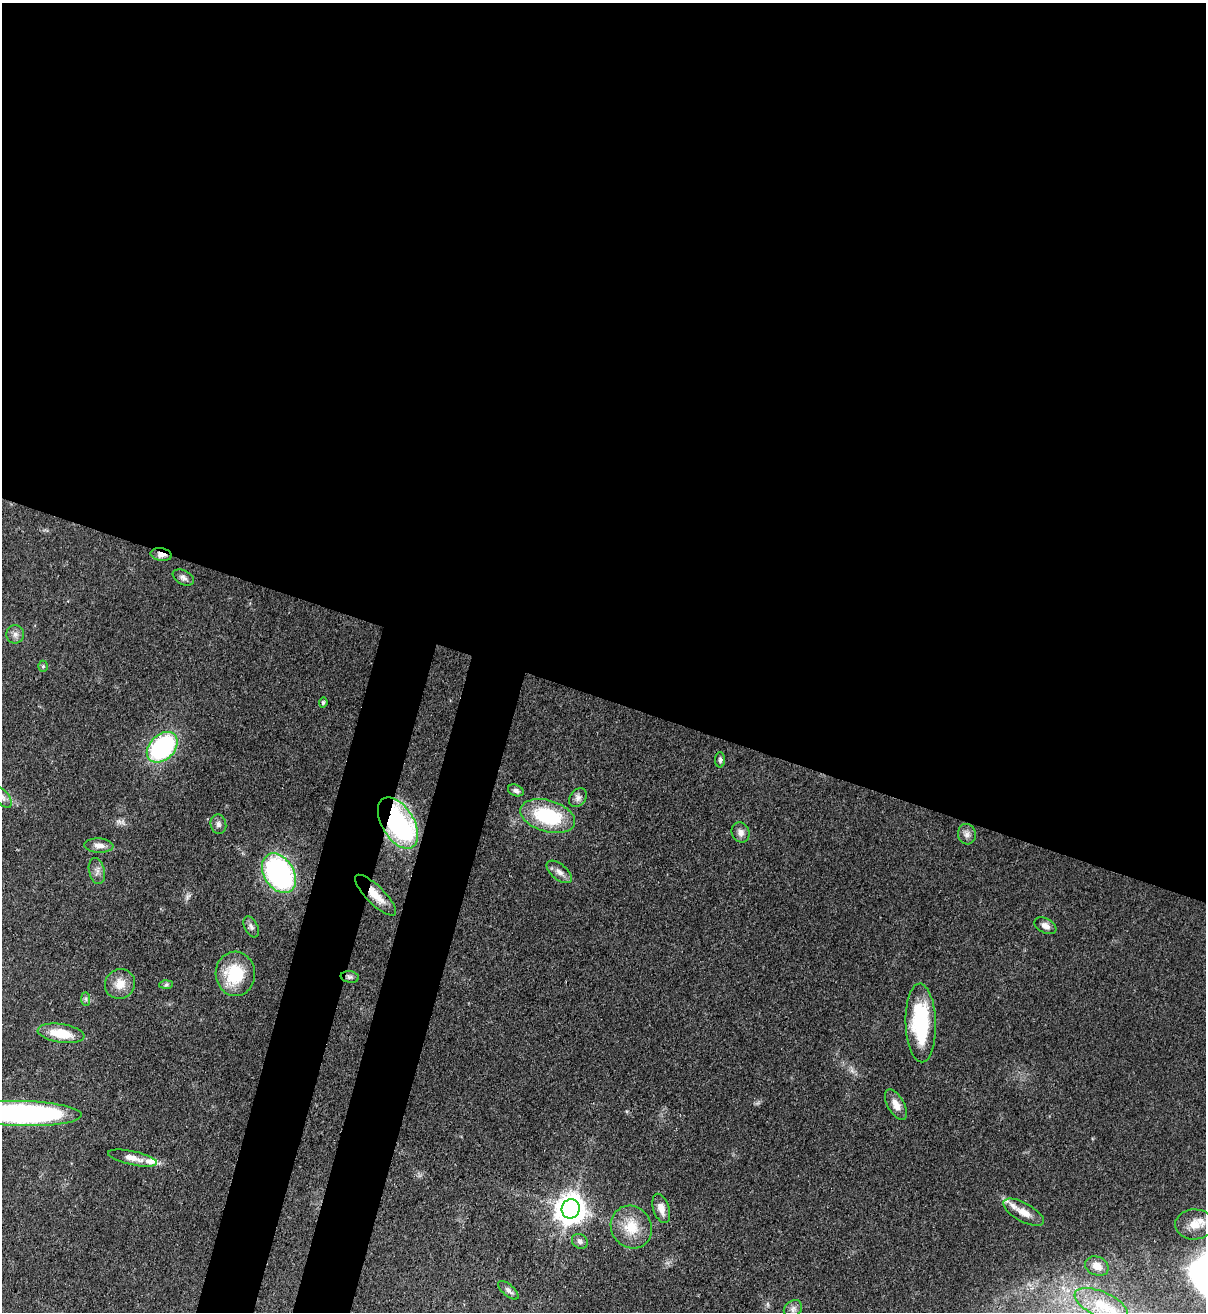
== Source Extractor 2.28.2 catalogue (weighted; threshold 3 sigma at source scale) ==
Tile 3 of 4 x 4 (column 3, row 1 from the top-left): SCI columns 2754-3957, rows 3967-5276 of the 5380 x 5306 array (HDU 1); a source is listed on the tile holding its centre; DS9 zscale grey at full resolution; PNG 1208 x 1314 px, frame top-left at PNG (2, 3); each listed source drawn as its Kron ellipse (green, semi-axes under 4 px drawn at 4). Shown black and unused: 58% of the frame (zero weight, under 3 of 4 exposures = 7% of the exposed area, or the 3 px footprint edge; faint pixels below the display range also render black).
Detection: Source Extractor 2.28.2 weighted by HDU 2 'WHT'; one run over the whole footprint, this tile lists its part. Background 0.0854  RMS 0.004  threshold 0.0178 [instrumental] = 3 sigma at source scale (4.5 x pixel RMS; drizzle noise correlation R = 1.50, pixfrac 1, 0.05/0.05 arcsec/px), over >= 5 px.
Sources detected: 44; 2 inside a brighter listed object's ellipse — not listed separately; the other 42 listed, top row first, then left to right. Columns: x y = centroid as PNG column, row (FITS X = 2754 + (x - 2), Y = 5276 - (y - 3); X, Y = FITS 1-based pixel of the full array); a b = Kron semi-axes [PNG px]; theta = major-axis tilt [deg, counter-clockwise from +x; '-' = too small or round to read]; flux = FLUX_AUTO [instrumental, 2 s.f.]
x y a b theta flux
161 555 11 6 -8 2.5
183 578 11 7 -27 1.6
15 634 9 9 - 1.8
43 666 5 4 - 0.6
323 703 5 4 - 0.69
162 747 18 12 45 58
720 760 7 5 90 0.9
516 790 8 5 -20 1.2
2 797 12 6 -51 1.8
578 798 10 7 51 1.7
548 816 28 15 -16 29
398 823 28 16 -58 79
218 824 10 8 -77 1.5
740 832 10 9 - 2.2
967 834 10 9 - 2
99 846 15 7 -3 2.9
97 871 13 8 -77 2.1
559 872 15 7 -39 2.4
279 873 21 15 -57 81
375 895 27 9 -45 6.7
1045 926 11 7 -26 2.3
251 927 11 6 -64 1.3
235 974 22 20 -87 18
350 977 9 5 -9 1.1
120 984 15 14 - 5.7
166 985 7 4 2 0.77
86 999 7 4 -89 0.81
921 1023 39 15 -88 31
61 1033 23 9 -8 10
896 1105 17 8 -60 3.6
22 1113 59 12 -2 100
132 1158 25 7 -12 4
661 1208 15 8 -72 3.5
571 1209 10 9 - 590
1024 1212 23 9 -28 4.9
1194 1224 19 15 2 6.6
631 1227 22 20 -56 11
580 1241 8 7 - 1.5
1097 1266 12 9 -23 3.6
508 1290 12 5 -41 1.4
1101 1304 28 12 -24 10
793 1309 10 7 35 1.7
Overlapping masked pixels (flux is a lower limit): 3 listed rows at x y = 161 555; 398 823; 375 895
Isophote crosses this tile's border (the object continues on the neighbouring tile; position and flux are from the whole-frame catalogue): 3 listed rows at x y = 2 797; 22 1113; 1101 1304